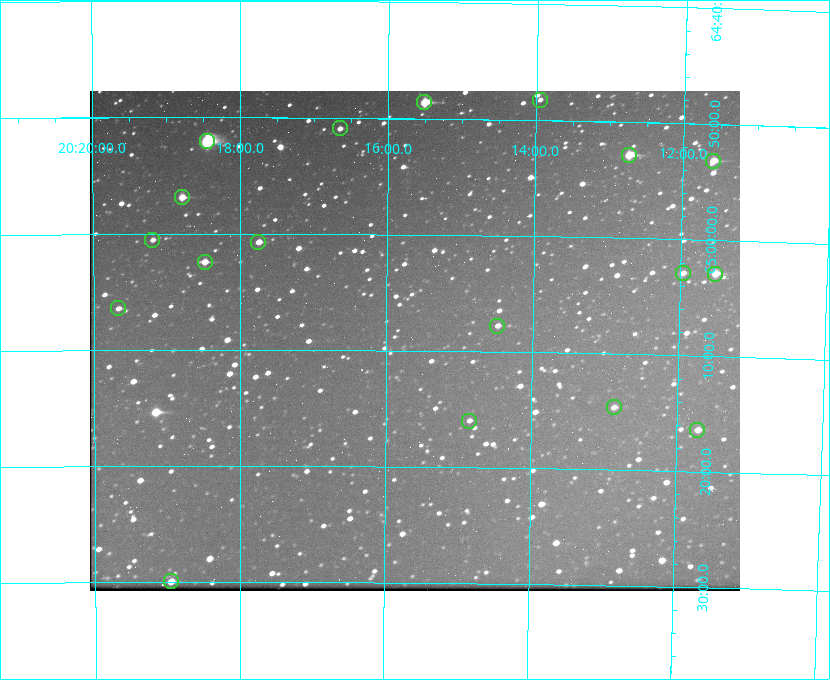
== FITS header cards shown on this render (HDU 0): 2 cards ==
NAXIS1  =                  650 / Width of table row in bytes
NAXIS2  =                  500 / Number of rows in table

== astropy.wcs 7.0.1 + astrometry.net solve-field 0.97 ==
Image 650 x 500 px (HDU 0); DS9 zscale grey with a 90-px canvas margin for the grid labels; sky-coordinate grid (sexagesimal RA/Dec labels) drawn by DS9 from the SOLVED WCS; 18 Tycho-2 reference stars matched to detected sources circled (green)
Header WCS: none
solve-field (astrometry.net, Tycho-2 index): SOLVED blind (the file carries no WCS)
Solved WCS: RA---TAN-SIP/DEC--TAN-SIP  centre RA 20:15:37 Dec +65:09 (303.90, +65.15 deg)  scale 5.17 arcsec/px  FOV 56.1' x 43.1'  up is +179 deg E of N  parity flipped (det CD > 0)
(file carries no celestial WCS; the grid is the blind solution)
Tycho-2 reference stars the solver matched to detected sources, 18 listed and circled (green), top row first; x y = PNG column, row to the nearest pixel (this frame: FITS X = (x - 90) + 1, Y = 500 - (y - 91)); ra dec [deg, ICRS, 3 dp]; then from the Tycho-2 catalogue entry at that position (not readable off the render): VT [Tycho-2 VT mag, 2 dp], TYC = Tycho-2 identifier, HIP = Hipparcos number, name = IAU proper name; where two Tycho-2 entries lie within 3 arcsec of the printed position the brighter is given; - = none
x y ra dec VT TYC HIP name
540 100 303.488 +64.804 11.29 4240-68-1 - -
424 102 303.878 +64.810 8.93 4240-794-1 - -
340 128 304.164 +64.849 10.65 4240-315-1 - -
207 141 304.612 +64.868 7.89 4241-1703-1 100101 -
629 155 303.184 +64.880 9.02 4240-488-1 - -
713 161 302.897 +64.886 9.40 4240-717-1 - -
182 197 304.698 +64.948 10.27 4241-1684-1 - -
152 240 304.798 +65.009 11.15 4241-1628-1 - -
258 242 304.437 +65.012 10.41 4241-1775-1 - -
205 262 304.620 +65.041 10.25 4241-1573-1 - -
683 273 302.992 +65.048 11.44 4240-88-1 - -
715 274 302.882 +65.048 10.25 4240-98-1 - -
118 308 304.916 +65.107 11.17 4241-1518-1 - -
497 326 303.620 +65.129 11.18 4240-34-1 - -
614 407 303.217 +65.244 11.17 4240-236-1 - -
469 421 303.713 +65.266 11.45 4240-564-1 - -
697 430 302.928 +65.273 10.74 4240-760-1 - -
171 581 304.739 +65.499 10.16 4241-1715-1 - -